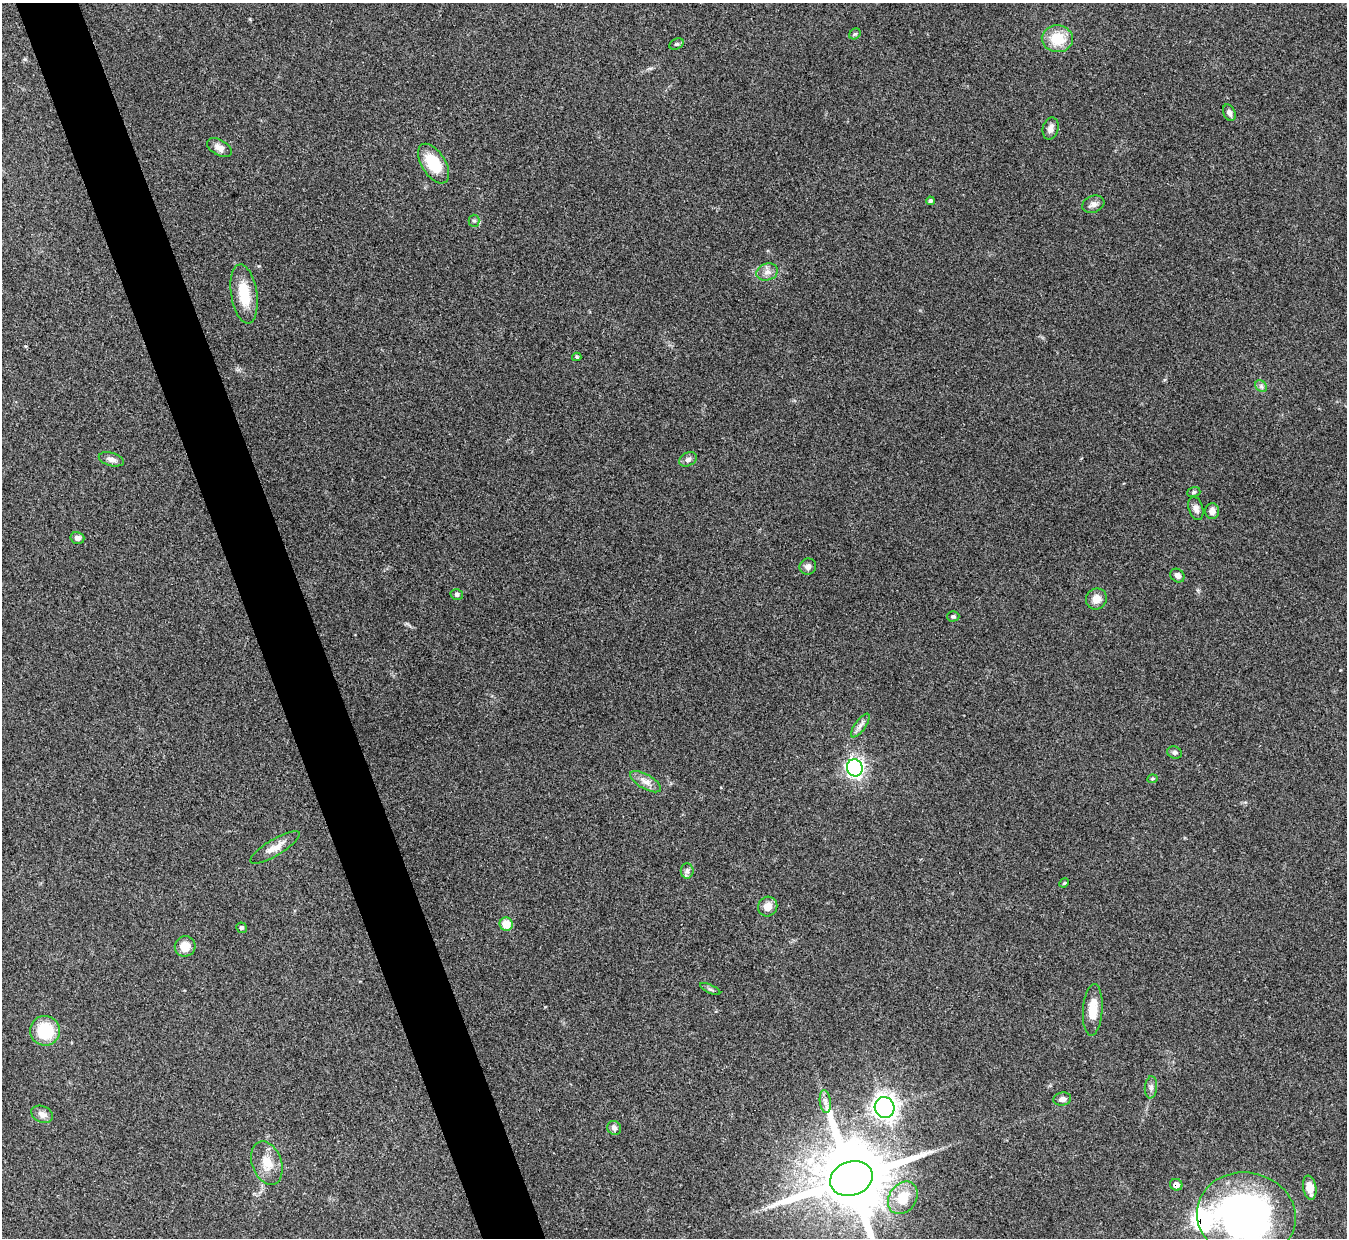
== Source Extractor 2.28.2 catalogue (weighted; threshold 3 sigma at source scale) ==
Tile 11 of 4 x 4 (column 3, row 3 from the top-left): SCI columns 2689-4033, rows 1384-2619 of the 5378 x 5365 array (HDU 1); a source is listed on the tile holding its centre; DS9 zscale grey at full resolution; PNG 1349 x 1240 px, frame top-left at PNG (2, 3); each listed source drawn as its Kron ellipse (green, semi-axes under 4 px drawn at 4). Shown black and unused: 5% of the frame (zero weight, under 3 of 4 exposures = <1% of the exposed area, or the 3 px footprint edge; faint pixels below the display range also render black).
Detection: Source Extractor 2.28.2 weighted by HDU 2 'WHT'; one run over the whole footprint, this tile lists its part. Background 0.15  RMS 0.0071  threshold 0.0321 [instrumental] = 3 sigma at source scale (4.5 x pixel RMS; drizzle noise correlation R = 1.50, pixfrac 1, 0.05/0.05 arcsec/px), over >= 5 px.
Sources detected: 54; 2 inside a brighter listed object's ellipse — not listed separately; the other 52 listed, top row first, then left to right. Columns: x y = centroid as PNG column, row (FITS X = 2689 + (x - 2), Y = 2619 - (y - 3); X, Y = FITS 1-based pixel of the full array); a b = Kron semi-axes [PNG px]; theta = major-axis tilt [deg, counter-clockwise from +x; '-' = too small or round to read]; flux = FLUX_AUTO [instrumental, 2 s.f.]
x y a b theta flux
855 34 6 5 - 1.1
1057 39 15 13 -4 18
676 44 8 5 25 1.5
1229 113 8 6 -66 2.7
1051 129 11 8 76 3.9
219 148 13 7 -29 4.6
434 164 22 12 -57 24
930 201 4 4 - 1.4
1093 204 11 8 21 3.6
474 221 6 5 - 1.3
767 272 11 8 18 4.3
244 294 30 13 -81 19
577 357 4 4 - 0.96
1261 386 7 5 -47 1.7
111 459 13 6 -16 3.7
688 459 9 6 29 2.4
1194 492 7 5 18 1.2
1196 508 12 7 -74 3.1
1212 511 8 7 - 4.1
77 538 7 6 - 3.1
808 567 8 8 - 2.9
1177 576 7 6 - 2.9
457 594 6 5 - 1.8
1096 599 11 10 - 6
953 616 6 5 - 1.2
860 726 14 5 54 3.3
1175 752 7 6 - 1.7
855 768 8 8 - 210
1152 779 5 3 - 0.84
646 782 17 7 -30 5.2
275 847 28 8 31 7.5
687 871 8 6 -90 2.1
1064 883 5 4 - 0.67
768 907 10 9 - 5.6
506 924 7 6 - 15
241 928 5 5 - 1.4
185 946 10 10 - 9
710 989 11 3 -26 1.2
1093 1010 26 10 86 13
45 1031 15 14 - 29
1151 1087 11 6 85 2.5
1062 1099 9 6 10 2.9
825 1102 11 5 -85 3.1
885 1107 10 10 - 400
42 1114 11 8 -23 4.2
614 1128 7 6 - 2.2
267 1163 22 14 -70 13
851 1179 21 17 18 9000
1176 1185 6 6 - 4.2
1310 1188 12 6 -80 8
903 1198 17 13 56 17
1246 1215 50 43 -10 260
Overlapping masked pixels (flux is a lower limit): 1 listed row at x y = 1176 1185
Isophote crosses this tile's border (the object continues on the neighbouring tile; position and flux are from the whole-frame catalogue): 2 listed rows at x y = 851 1179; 1246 1215